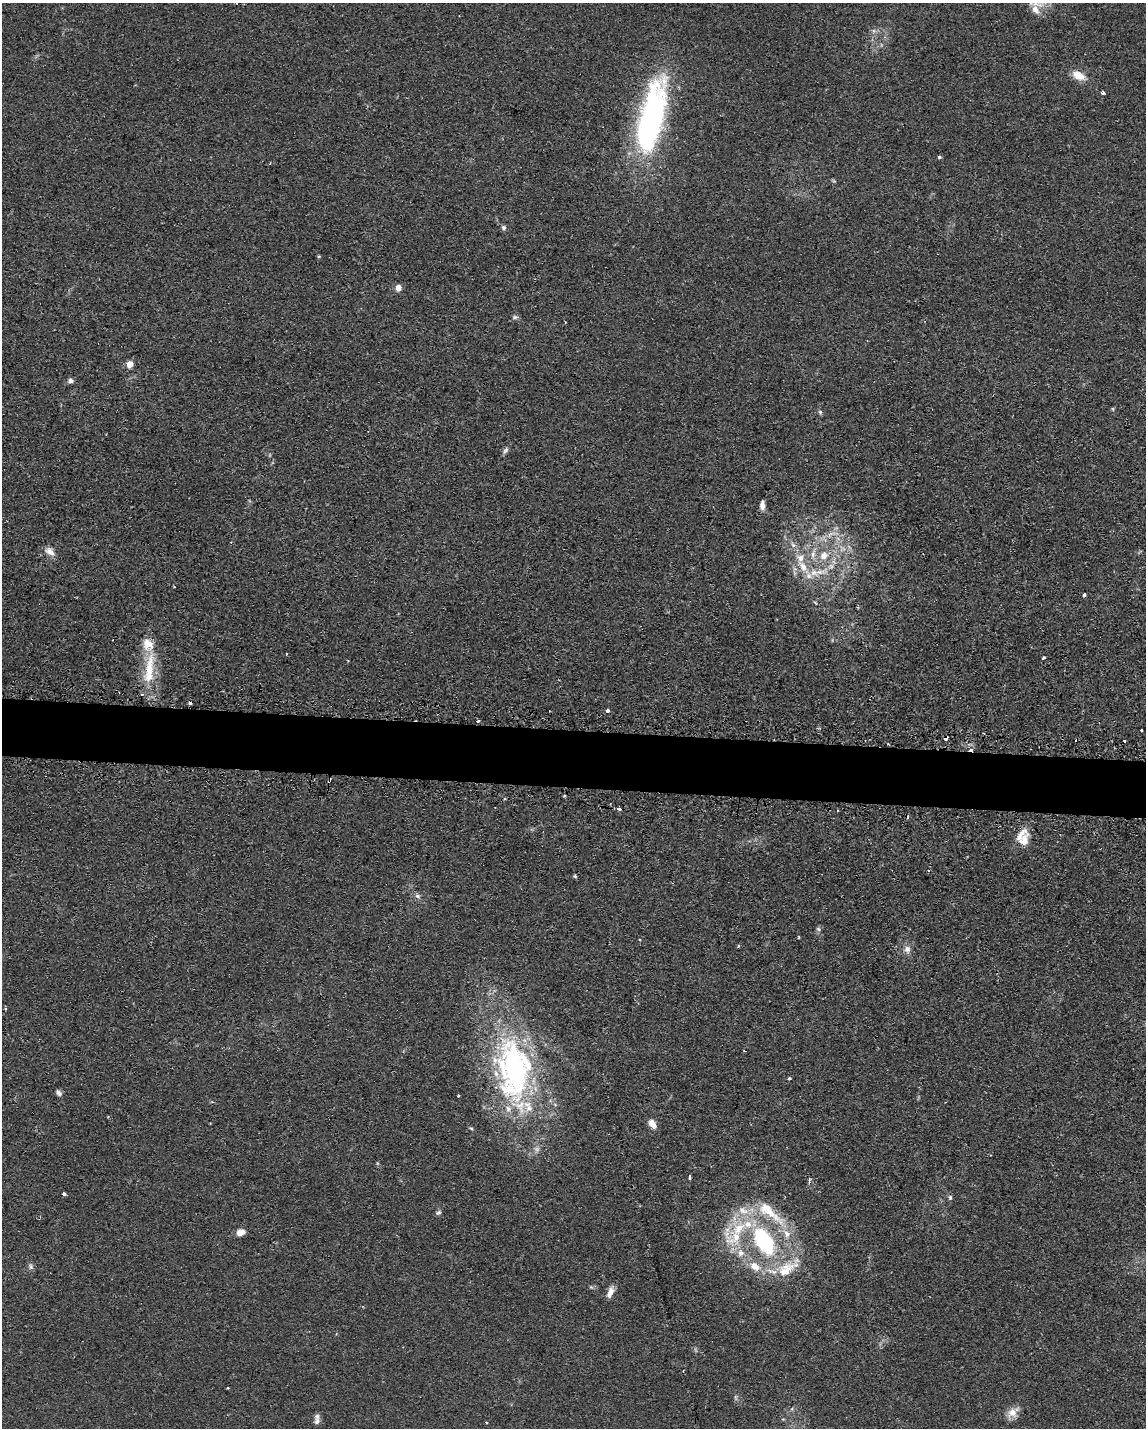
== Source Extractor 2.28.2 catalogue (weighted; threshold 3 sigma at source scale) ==
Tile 6 of 4 x 3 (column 2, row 2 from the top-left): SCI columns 1336-2479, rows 1762-3187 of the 4785 x 4757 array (HDU 1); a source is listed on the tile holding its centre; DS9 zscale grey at full resolution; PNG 1148 x 1430 px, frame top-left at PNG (2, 3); no overlay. Shown black and unused: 4% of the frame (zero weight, under 2 of 3 exposures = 3% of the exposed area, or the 3 px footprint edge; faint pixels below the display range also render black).
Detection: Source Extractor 2.28.2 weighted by HDU 2 'WHT'; one run over the whole footprint, this tile lists its part. Background 0.0399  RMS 0.0053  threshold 0.0239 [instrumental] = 3 sigma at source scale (4.5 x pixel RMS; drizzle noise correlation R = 1.50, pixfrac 1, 0.05/0.05 arcsec/px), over >= 5 px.
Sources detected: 87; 1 too faint to see at this stretch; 1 inside a brighter object's white glare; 7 cosmic-ray / hot-pixel residue — not listed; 16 inside a brighter listed object's ellipse — not listed separately; the other 62 listed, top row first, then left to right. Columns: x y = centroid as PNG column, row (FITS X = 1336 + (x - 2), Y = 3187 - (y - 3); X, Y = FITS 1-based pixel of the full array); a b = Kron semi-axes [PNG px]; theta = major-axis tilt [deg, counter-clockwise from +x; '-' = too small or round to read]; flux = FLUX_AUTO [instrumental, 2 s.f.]
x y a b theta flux
1035 3 30 12 6 7.2
1079 75 15 8 -26 7.5
1103 93 4 4 - 1.3
650 122 83 25 74 140
939 157 5 4 - 0.83
503 227 7 6 - 1.3
319 256 5 3 - 0.49
398 288 5 4 - 6.7
515 317 8 5 9 1.3
130 364 5 4 - 7.9
70 381 6 6 - 1.8
1113 409 5 3 - 0.52
820 412 5 5 - 0.94
505 450 11 5 56 1.5
762 505 10 5 85 3
831 534 17 6 22 4.5
793 545 8 5 -45 1.6
50 552 14 8 -38 3.7
824 555 12 10 42 6.4
803 567 23 10 -53 9.8
819 572 32 8 9 10
174 587 2 2 - 0.43
1084 595 4 3 - 2.1
1043 658 3 3 - 1.2
149 668 45 12 81 19
190 703 3 3 - 6.3
607 711 3 3 - 2
478 721 3 3 - 1
1141 730 3 2 - 0.47
946 738 4 3 - 7.1
1124 741 3 2 - 0.56
564 796 3 3 - 1.2
619 809 3 3 - 5.4
1024 841 21 12 68 7.7
928 871 4 2 - 0.45
575 876 4 3 - 0.75
417 896 8 5 -27 1.5
818 929 6 5 - 1
738 946 3 3 - 0.72
907 949 9 9 - 2.9
514 1069 86 45 -84 140
789 1079 3 3 - 1.3
59 1093 8 6 -37 1.7
458 1096 2 2 - 0.46
652 1124 12 7 -58 4.2
471 1128 6 3 -19 0.62
690 1177 4 3 - 1.5
64 1194 3 3 - 2.1
950 1197 7 5 -88 1.1
438 1212 8 5 30 1.1
771 1213 49 10 -41 16
241 1232 8 6 20 5.7
736 1237 31 14 68 19
764 1241 34 19 -60 58
31 1266 9 6 -53 1.5
755 1266 15 10 -35 7.5
786 1269 34 17 31 18
610 1292 14 6 68 4.1
228 1388 3 3 - 0.5
1013 1413 15 11 45 5.5
317 1422 9 7 68 1.8
486 1422 3 2 - 0.74
Overlapping masked pixels (flux is a lower limit): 1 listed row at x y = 946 738
Isophote crosses this tile's border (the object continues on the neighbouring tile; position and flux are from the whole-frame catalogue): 1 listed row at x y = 1035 3